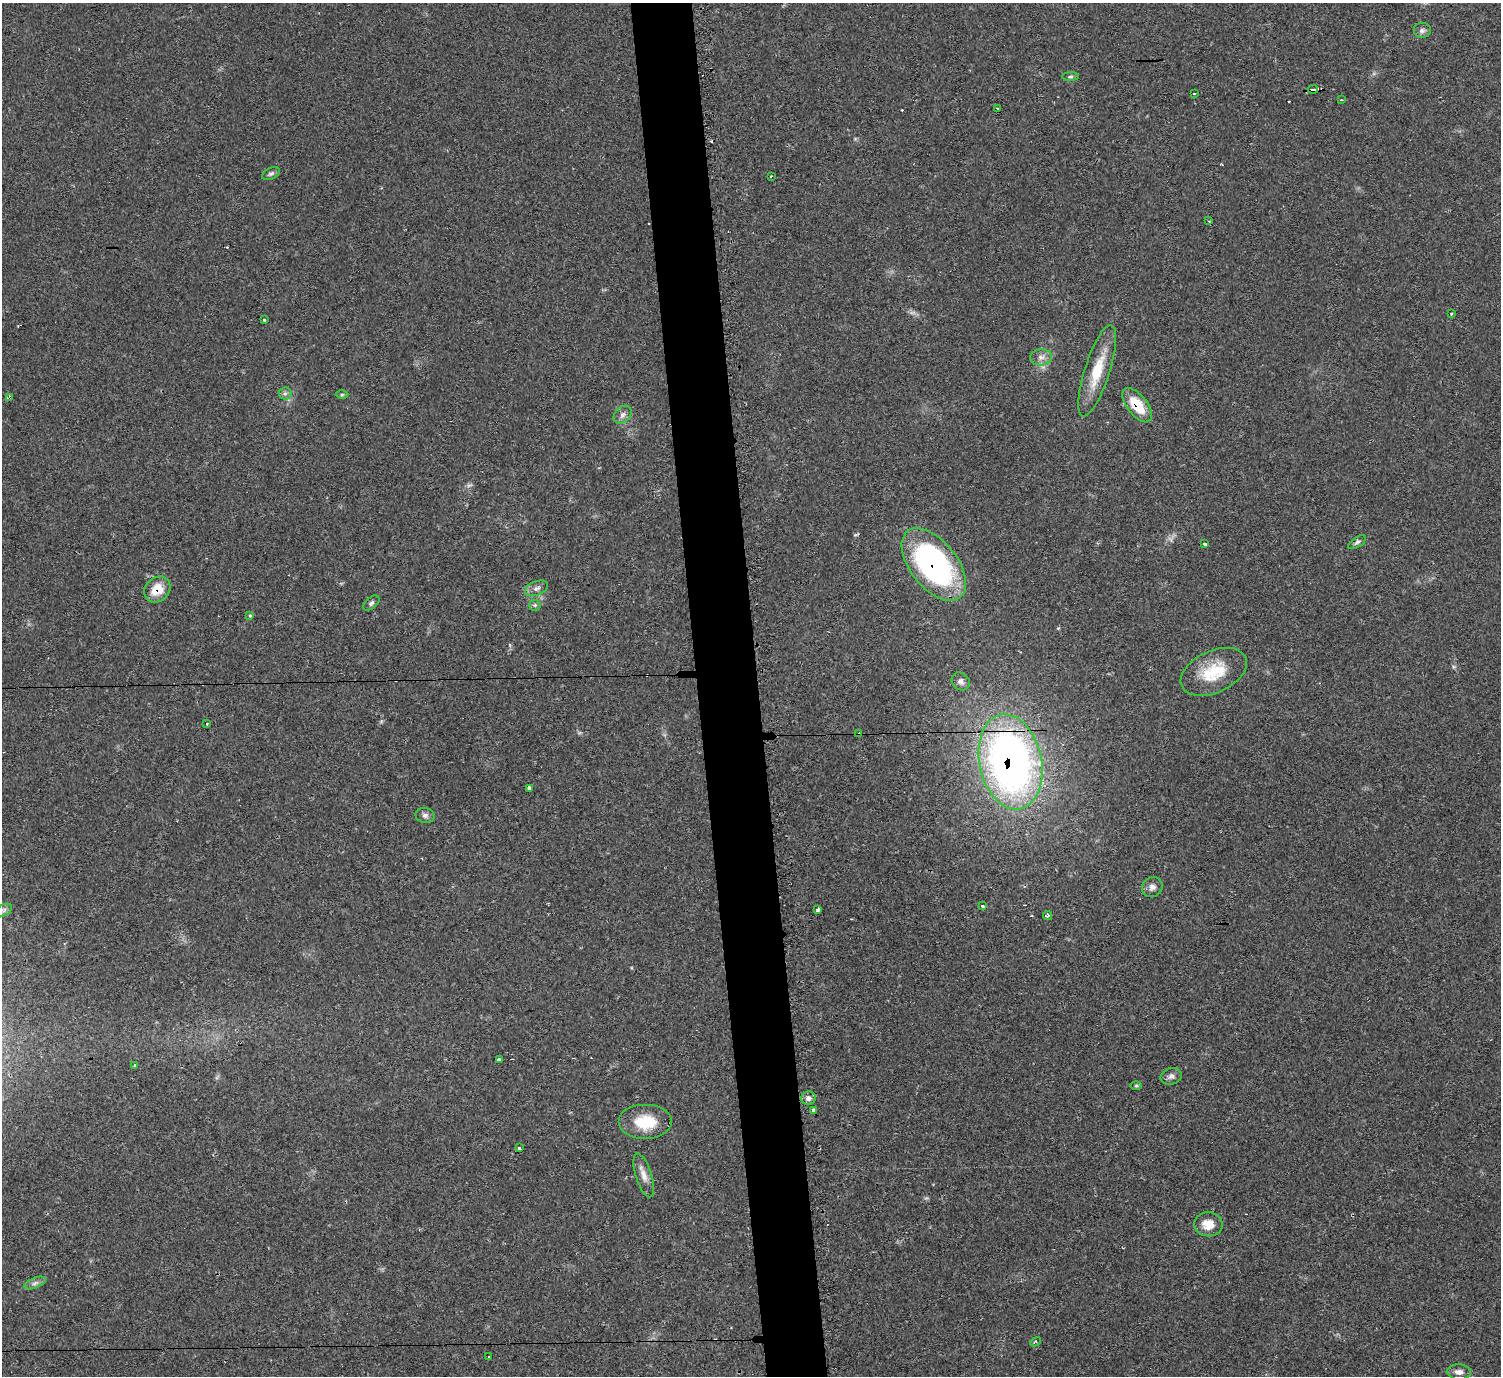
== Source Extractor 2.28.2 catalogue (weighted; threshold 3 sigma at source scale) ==
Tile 5 of 3 x 3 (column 2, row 2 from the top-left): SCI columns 1503-3001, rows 1599-2972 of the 4513 x 4546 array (HDU 1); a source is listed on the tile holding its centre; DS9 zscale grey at full resolution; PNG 1503 x 1378 px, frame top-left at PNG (2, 3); each listed source drawn as its Kron ellipse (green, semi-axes under 4 px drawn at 4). Shown black and unused: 4% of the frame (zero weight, under 2 of 3 exposures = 3% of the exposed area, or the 3 px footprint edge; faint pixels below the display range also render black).
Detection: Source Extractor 2.28.2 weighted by HDU 2 'WHT'; one run over the whole footprint, this tile lists its part. Background 0.0545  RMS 0.0071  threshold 0.032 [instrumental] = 3 sigma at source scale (4.5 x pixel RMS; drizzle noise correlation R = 1.50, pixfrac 1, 0.05/0.05 arcsec/px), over >= 5 px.
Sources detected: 59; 2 too faint to see at this stretch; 5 cosmic-ray / hot-pixel residue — neither listed nor drawn; the other 52 listed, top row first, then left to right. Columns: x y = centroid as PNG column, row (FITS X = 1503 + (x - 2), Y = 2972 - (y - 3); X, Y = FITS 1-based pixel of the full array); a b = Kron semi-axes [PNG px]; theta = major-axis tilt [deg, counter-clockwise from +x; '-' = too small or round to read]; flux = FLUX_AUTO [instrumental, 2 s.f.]
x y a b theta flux
1422 30 9 8 - 2.5
1070 77 8 4 1 1.2
1313 89 5 3 - 22
1194 93 3 3 - 1.9
1341 100 3 2 - 0.5
998 108 3 3 - 4.6
271 174 9 5 25 1.7
771 176 3 2 - 1.2
1209 221 3 2 - 2.3
1451 313 3 3 - 1.1
264 320 3 3 - 2.5
1041 357 11 8 5 4.2
1097 371 48 12 72 24
285 393 6 6 - 1.8
342 395 6 4 1 0.95
9 397 4 3 - 8.2
1137 405 20 10 -51 20
623 415 10 7 45 3.1
1357 542 10 5 34 1.9
1205 544 3 3 - 5.3
934 564 42 23 -52 160
536 588 12 7 21 3.4
157 589 14 11 44 14
371 603 10 5 42 1.9
535 605 6 5 - 1.3
250 616 3 3 - 1.9
1214 672 35 21 25 28
961 681 10 8 -41 3.2
207 723 3 3 - 3.8
859 734 4 3 - 3.6
1010 762 48 31 -78 410
529 788 3 3 - 7.3
425 815 9 7 -11 2.5
1152 887 11 9 35 3.8
983 906 3 3 - 4.1
818 909 4 3 - 4.3
4 910 9 5 25 2.1
1048 915 4 3 - 1.3
500 1059 4 3 - 3.4
135 1065 3 3 - 3.6
1171 1076 10 8 17 3
1136 1086 6 4 0 0.96
808 1098 7 7 - 3.1
814 1110 3 3 - 3.6
645 1122 27 17 0 24
519 1148 4 3 - 5.1
644 1175 23 8 -72 6.4
1208 1224 14 12 -4 10
35 1283 11 5 21 2.6
1036 1342 6 3 29 0.99
489 1357 2 2 - 0.74
1459 1372 12 7 -2 4.4
Overlapping masked pixels (flux is a lower limit): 7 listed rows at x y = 1313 89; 9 397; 1137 405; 934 564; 157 589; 859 734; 1010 762